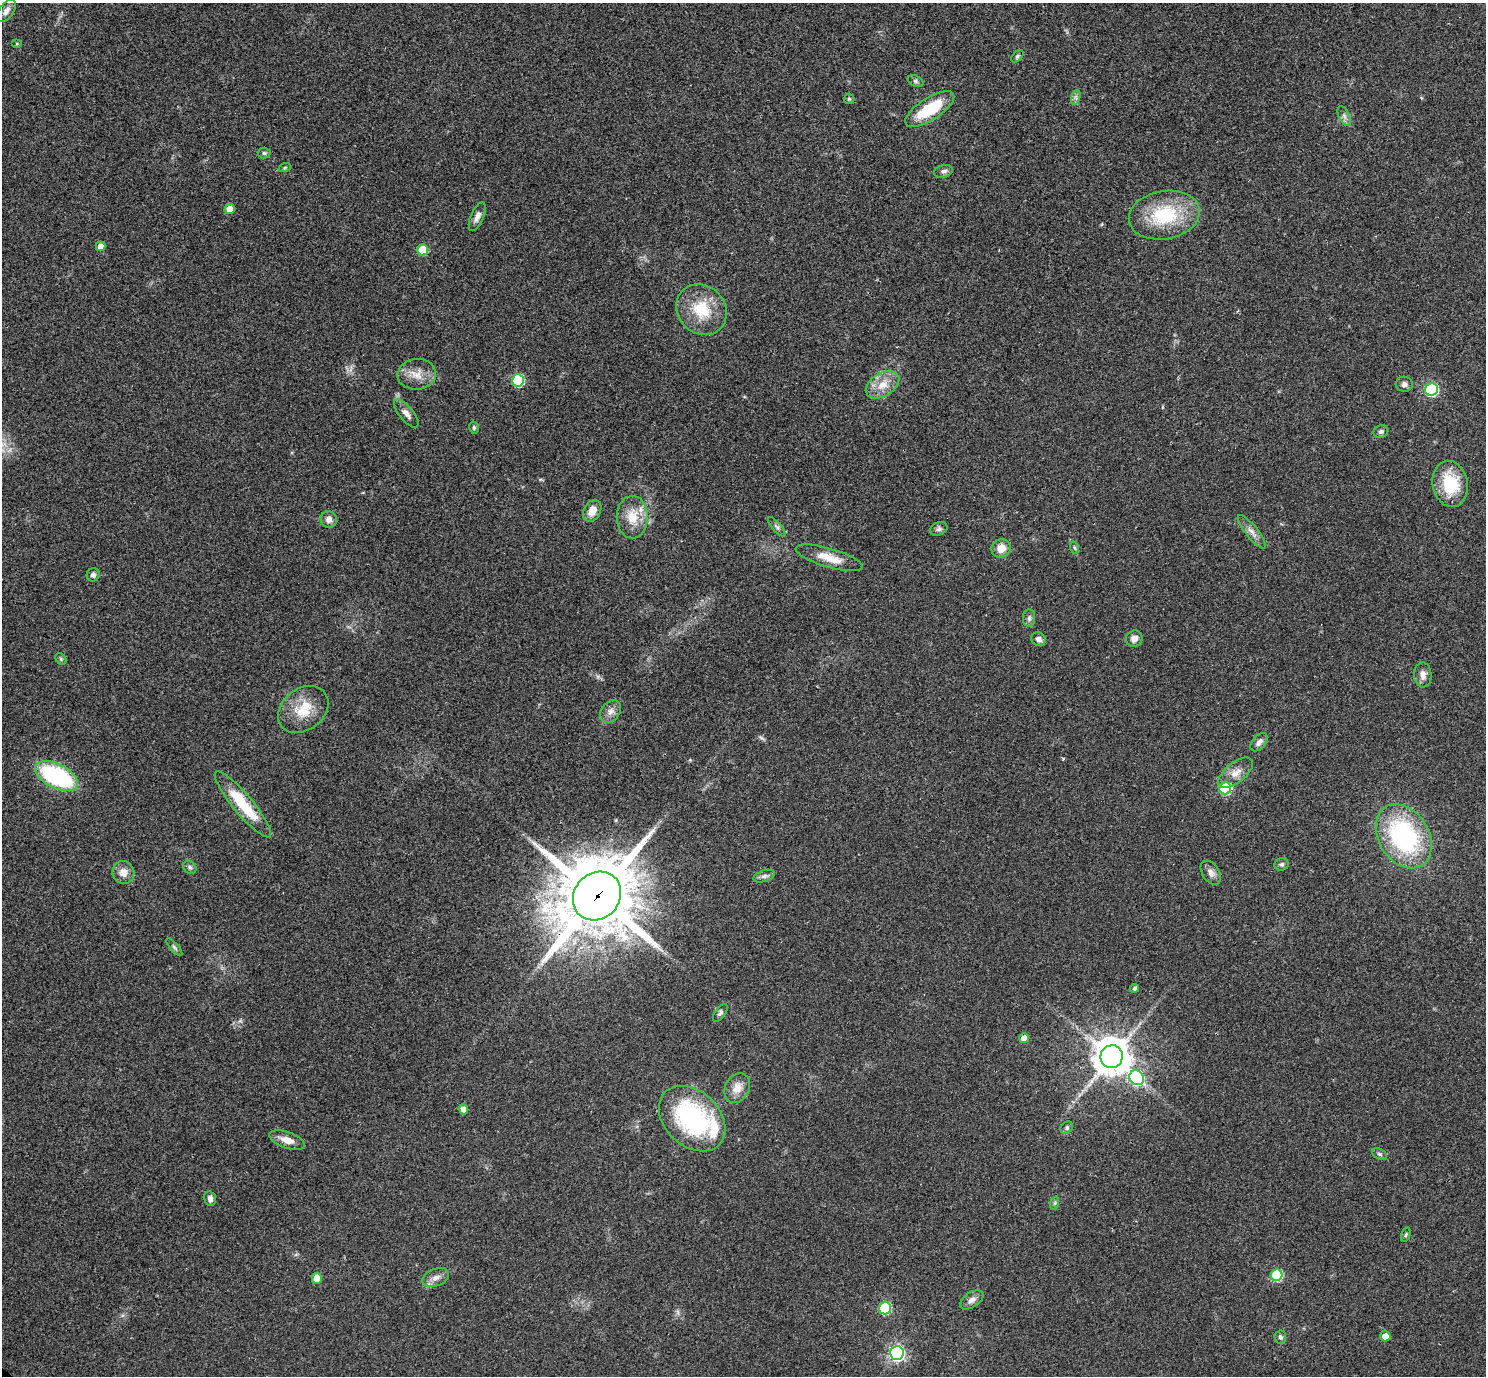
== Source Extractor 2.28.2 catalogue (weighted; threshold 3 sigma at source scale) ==
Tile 10 of 4 x 4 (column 2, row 3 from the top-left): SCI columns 1521-3004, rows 1562-2935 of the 6011 x 6010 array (HDU 1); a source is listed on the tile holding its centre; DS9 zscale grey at full resolution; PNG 1488 x 1378 px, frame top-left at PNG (2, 3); each listed source drawn as its Kron ellipse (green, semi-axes under 4 px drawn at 4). Shown black and unused: <1% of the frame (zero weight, under 2 of 3 exposures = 3% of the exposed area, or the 3 px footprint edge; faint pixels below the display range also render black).
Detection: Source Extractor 2.28.2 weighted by HDU 2 'WHT'; one run over the whole footprint, this tile lists its part. Background 0.0573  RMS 0.0073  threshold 0.033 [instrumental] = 3 sigma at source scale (4.5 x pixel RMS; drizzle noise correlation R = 1.50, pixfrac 1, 0.05/0.05 arcsec/px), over >= 5 px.
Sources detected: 80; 2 inside a brighter listed object's ellipse — not listed separately; the other 78 listed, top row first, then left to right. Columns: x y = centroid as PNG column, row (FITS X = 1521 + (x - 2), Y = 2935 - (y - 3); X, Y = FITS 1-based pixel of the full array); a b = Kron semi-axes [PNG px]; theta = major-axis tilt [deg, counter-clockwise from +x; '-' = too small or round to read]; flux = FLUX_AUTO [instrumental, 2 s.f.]
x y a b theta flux
6 11 13 7 53 3.7
17 43 5 3 - 0.72
1017 56 7 4 46 1.4
915 81 8 5 -27 1.5
1076 97 7 4 72 1.6
849 99 5 5 - 1
930 109 28 11 32 30
1344 116 10 5 -65 2.4
264 153 6 5 - 1.4
285 167 6 4 19 0.83
943 171 9 6 15 2.2
230 209 5 5 - 7.6
1164 215 36 24 10 45
477 217 15 6 67 3.7
101 246 5 4 - 6.9
423 250 5 5 - 22
701 310 27 23 -48 26
417 374 19 15 5 10
518 380 6 6 - 56
1404 384 8 7 - 2.6
883 385 18 11 32 11
1431 389 6 6 - 92
406 413 17 7 -51 4.3
474 428 6 5 - 1.2
1381 432 7 6 - 1.8
1450 484 23 17 -79 30
592 511 11 8 60 7.7
632 517 21 15 90 14
329 520 8 8 - 3.6
777 527 12 4 -49 2
939 529 9 6 24 2
1252 532 21 6 -51 5
1001 548 10 9 - 7.9
1075 548 6 4 -71 1.1
829 558 35 9 -16 14
93 575 7 6 - 2.1
1029 618 9 6 90 2
1038 639 7 6 - 2.9
1134 639 8 8 - 4.3
61 659 6 4 -47 1.2
1423 675 12 9 -86 4.7
303 709 27 20 39 19
611 711 12 9 55 4.3
1259 742 11 6 48 3.4
1236 773 20 10 39 7.5
57 776 23 12 -27 82
1225 788 6 6 - 51
243 804 42 10 -50 34
1404 836 34 25 -58 100
1282 864 7 6 - 1.5
190 867 7 6 - 1.8
123 872 11 10 - 6
1211 873 13 8 -57 4
764 876 11 5 18 2.4
597 896 26 22 47 7100
174 947 11 4 -49 1.7
1135 988 4 4 - 1.8
720 1013 10 5 53 1.8
1024 1038 5 5 - 7.9
1112 1057 11 11 - 1500
1137 1078 8 7 - 110
737 1088 16 11 62 8.2
463 1109 5 5 - 5.4
692 1119 38 27 -43 93
1067 1128 7 5 49 1.3
287 1140 19 8 -20 7.1
1379 1154 8 5 -27 1.5
210 1199 7 6 - 2.9
1055 1203 7 4 72 1.1
1406 1235 7 4 71 1.1
1277 1275 6 5 - 49
317 1278 5 5 - 9.9
436 1278 14 8 21 4.7
972 1300 13 7 33 3.8
885 1308 6 6 - 53
1385 1336 5 5 - 5
1280 1337 6 6 - 1.7
897 1353 7 7 - 200
Overlapping masked pixels (flux is a lower limit): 1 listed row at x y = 597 896